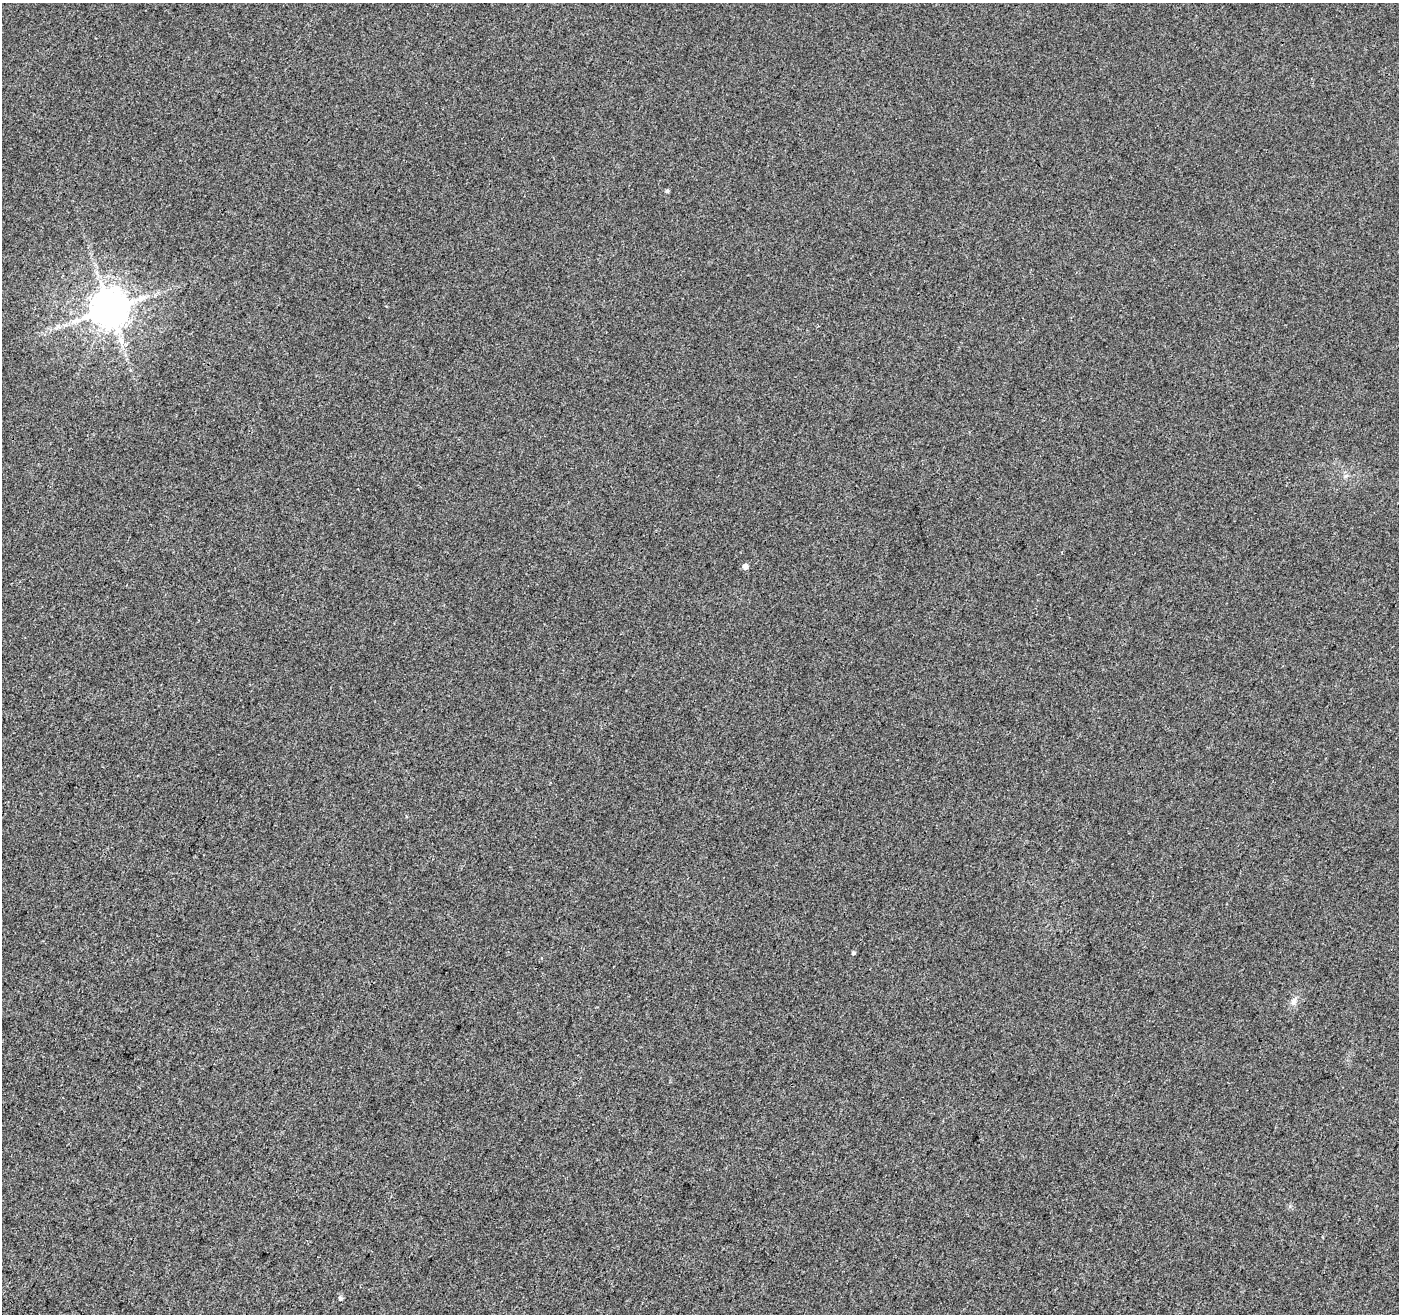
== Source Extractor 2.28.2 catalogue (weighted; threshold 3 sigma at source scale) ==
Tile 7 of 4 x 4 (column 3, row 2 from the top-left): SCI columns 2849-4245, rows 2949-4260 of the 5757 x 5879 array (HDU 1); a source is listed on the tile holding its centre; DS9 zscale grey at full resolution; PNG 1401 x 1316 px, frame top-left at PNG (2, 3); no overlay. Shown black and unused: <1% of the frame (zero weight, under 3 of 4 exposures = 5% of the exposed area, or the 3 px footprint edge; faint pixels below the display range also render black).
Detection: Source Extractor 2.28.2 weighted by HDU 2 'WHT'; one run over the whole footprint, this tile lists its part. Background 0.00121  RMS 0.0037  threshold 0.0168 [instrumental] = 3 sigma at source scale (4.5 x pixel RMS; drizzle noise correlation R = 1.50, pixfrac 1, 0.0396/0.0396 arcsec/px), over >= 5 px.
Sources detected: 6; all 6 listed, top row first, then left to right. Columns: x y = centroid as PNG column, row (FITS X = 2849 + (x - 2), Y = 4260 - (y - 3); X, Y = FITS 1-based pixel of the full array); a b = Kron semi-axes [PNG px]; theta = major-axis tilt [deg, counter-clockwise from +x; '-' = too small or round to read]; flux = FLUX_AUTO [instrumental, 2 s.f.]
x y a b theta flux
667 191 5 4 - 0.62
109 309 10 10 - 1200
745 566 5 5 - 2.2
853 953 5 4 - 0.55
1293 1001 11 7 59 1.7
340 1298 6 5 - 0.81